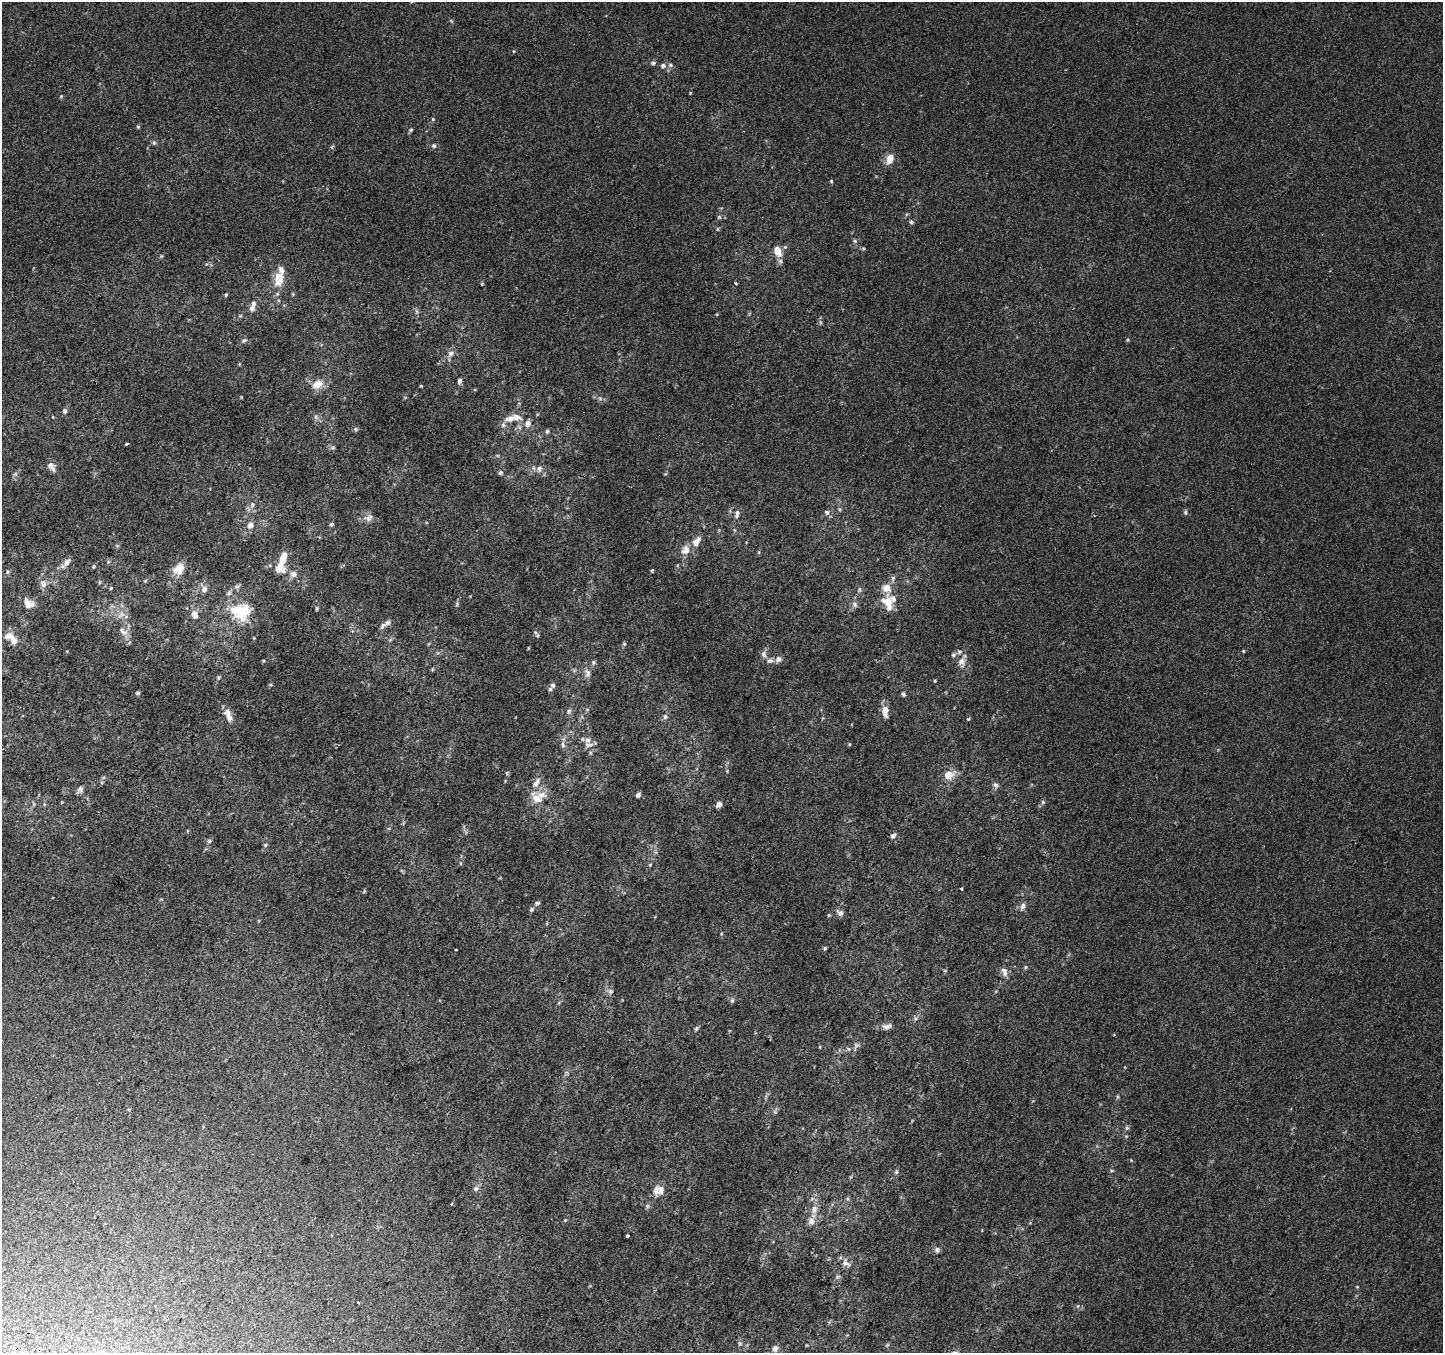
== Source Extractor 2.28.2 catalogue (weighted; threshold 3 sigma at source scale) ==
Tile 7 of 4 x 4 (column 3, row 2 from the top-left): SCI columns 2912-4352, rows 3005-4355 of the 5815 x 5942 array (HDU 1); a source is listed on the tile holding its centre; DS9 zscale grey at full resolution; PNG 1445 x 1355 px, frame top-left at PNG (2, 2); no overlay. Shown black and unused: <1% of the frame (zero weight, under 2 of 3 exposures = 2% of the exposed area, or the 3 px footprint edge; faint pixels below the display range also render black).
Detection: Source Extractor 2.28.2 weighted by HDU 2 'WHT'; one run over the whole footprint, this tile lists its part. Background 0.00453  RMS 0.0055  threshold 0.0247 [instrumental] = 3 sigma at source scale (4.5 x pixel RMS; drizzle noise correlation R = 1.50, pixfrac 1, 0.0396/0.0396 arcsec/px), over >= 5 px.
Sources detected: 168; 1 inside a brighter object's white glare — not listed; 17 inside a brighter listed object's ellipse — not listed separately; the other 150 listed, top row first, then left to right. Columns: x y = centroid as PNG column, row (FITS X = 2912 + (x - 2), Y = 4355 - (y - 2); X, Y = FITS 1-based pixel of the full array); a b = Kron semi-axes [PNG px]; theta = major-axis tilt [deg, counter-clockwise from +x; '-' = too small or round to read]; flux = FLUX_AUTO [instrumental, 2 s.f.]
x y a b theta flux
514 51 5 4 - 0.54
653 63 7 5 9 1.1
670 65 6 6 - 1.2
663 66 7 6 - 1.7
61 96 5 4 - 0.5
433 119 4 3 - 0.45
138 127 5 4 - 0.66
411 130 6 4 22 0.78
154 143 6 5 - 0.85
434 146 6 6 - 1.1
890 159 10 8 65 5.7
831 181 4 3 - 0.87
719 217 5 5 - 0.85
911 222 5 5 - 0.97
855 241 5 5 - 0.82
777 251 13 8 -69 5.9
161 256 5 4 - 0.62
279 279 17 11 79 9.8
735 283 3 3 - 1.4
482 284 4 4 - 0.47
293 294 5 3 - 0.51
226 295 5 4 - 0.6
252 309 8 7 - 2.3
240 316 5 4 - 0.65
244 340 9 5 29 1.1
1127 340 5 3 - 0.56
451 353 9 7 33 2.3
459 381 6 5 - 1.4
317 384 12 9 28 6.4
421 386 4 3 - 0.44
241 397 4 3 - 0.39
600 398 6 6 - 1.1
65 411 7 6 - 1.3
316 417 6 6 - 1.2
510 418 12 8 19 4.3
528 423 11 8 62 3
356 429 6 5 - 0.84
547 431 5 5 - 1
127 444 4 3 - 1.7
333 447 6 5 - 0.88
50 465 11 9 0 2.4
539 469 8 7 - 2
500 473 6 5 - 1
16 474 7 4 -90 1
252 505 8 6 -90 1.5
827 512 7 6 - 1.4
1185 512 6 5 - 0.94
737 514 11 5 76 1.8
368 518 14 9 8 3.1
331 524 5 4 - 0.9
250 525 7 6 - 2.9
696 541 14 8 52 4.3
117 545 6 3 -21 0.56
685 550 14 11 61 4.6
283 559 18 7 86 10
66 563 14 6 46 3
94 566 5 4 - 0.66
179 568 10 8 54 10
652 570 3 3 - 1.9
7 572 6 3 71 0.67
293 574 9 8 - 2.8
893 578 8 6 75 1.4
145 581 5 4 - 0.53
43 584 10 8 -60 2.7
111 588 4 3 - 0.49
204 589 10 8 72 2.5
859 590 8 4 90 0.92
229 593 6 6 - 1.2
889 603 18 8 -85 8.5
28 604 12 10 -36 4.9
457 604 5 4 - 0.74
855 604 9 6 -53 1.6
317 608 6 4 -82 0.64
242 612 22 13 53 18
121 614 12 6 38 2.7
195 615 9 7 -74 3.6
383 625 13 5 54 2
123 632 14 7 -41 3.2
538 635 6 4 -71 0.76
9 636 14 9 18 3.8
390 640 6 4 18 0.77
624 644 6 5 - 0.73
1243 651 4 4 - 0.5
764 654 9 7 -83 2.2
953 655 6 5 - 0.99
778 659 9 7 39 2.3
770 661 10 5 10 1.8
593 662 6 6 - 0.98
961 662 12 10 -89 3.7
587 673 12 7 -69 2.6
219 677 5 5 - 0.83
935 681 4 3 - 0.5
553 685 7 6 - 1.3
138 693 6 4 2 0.8
903 694 5 4 - 1.1
569 711 6 6 - 1.1
885 711 15 7 -89 4.6
665 717 6 6 - 1.3
229 718 19 9 -59 3.9
968 718 3 3 - 2
588 740 10 8 -84 3.2
563 744 10 5 -81 1.8
849 744 5 4 - 0.52
507 773 6 3 -72 0.58
948 775 11 8 23 6.8
536 783 14 7 57 3.8
996 785 7 6 - 1.5
80 789 10 7 60 1.8
638 795 5 5 - 1.7
536 798 15 9 -42 6.1
1043 802 6 5 - 0.82
34 804 6 4 71 0.85
719 804 6 5 - 2.5
893 836 8 5 48 1.5
209 841 6 5 - 1
265 845 5 4 - 0.69
650 865 4 4 - 0.49
961 889 3 3 - 1.2
537 903 6 5 - 1
1023 906 10 6 63 2.1
532 909 7 5 33 1.1
840 913 9 7 -25 2.2
825 948 5 4 - 0.64
455 950 3 3 - 1.3
1025 967 5 4 - 0.71
945 970 5 3 - 0.49
1004 972 13 7 -68 2.5
610 991 6 6 - 1.4
732 1000 7 5 67 0.98
887 1026 13 7 14 2.9
696 1029 7 5 72 0.93
848 1049 6 4 -88 0.78
1117 1097 5 3 - 0.66
775 1112 7 4 -72 0.87
1127 1128 6 5 - 0.88
896 1172 6 5 - 0.94
476 1189 7 7 - 1.6
661 1190 12 8 -84 3.8
451 1204 3 3 - 2.3
647 1206 6 5 - 1
814 1209 12 8 78 3.6
811 1221 10 9 - 3.1
627 1236 3 3 - 1.1
937 1250 6 6 - 1.6
845 1262 13 8 -39 3
1357 1287 5 3 - 0.39
358 1302 3 3 - 1.7
1078 1306 6 4 90 0.67
740 1343 6 5 - 0.97
775 1348 8 7 - 2.3